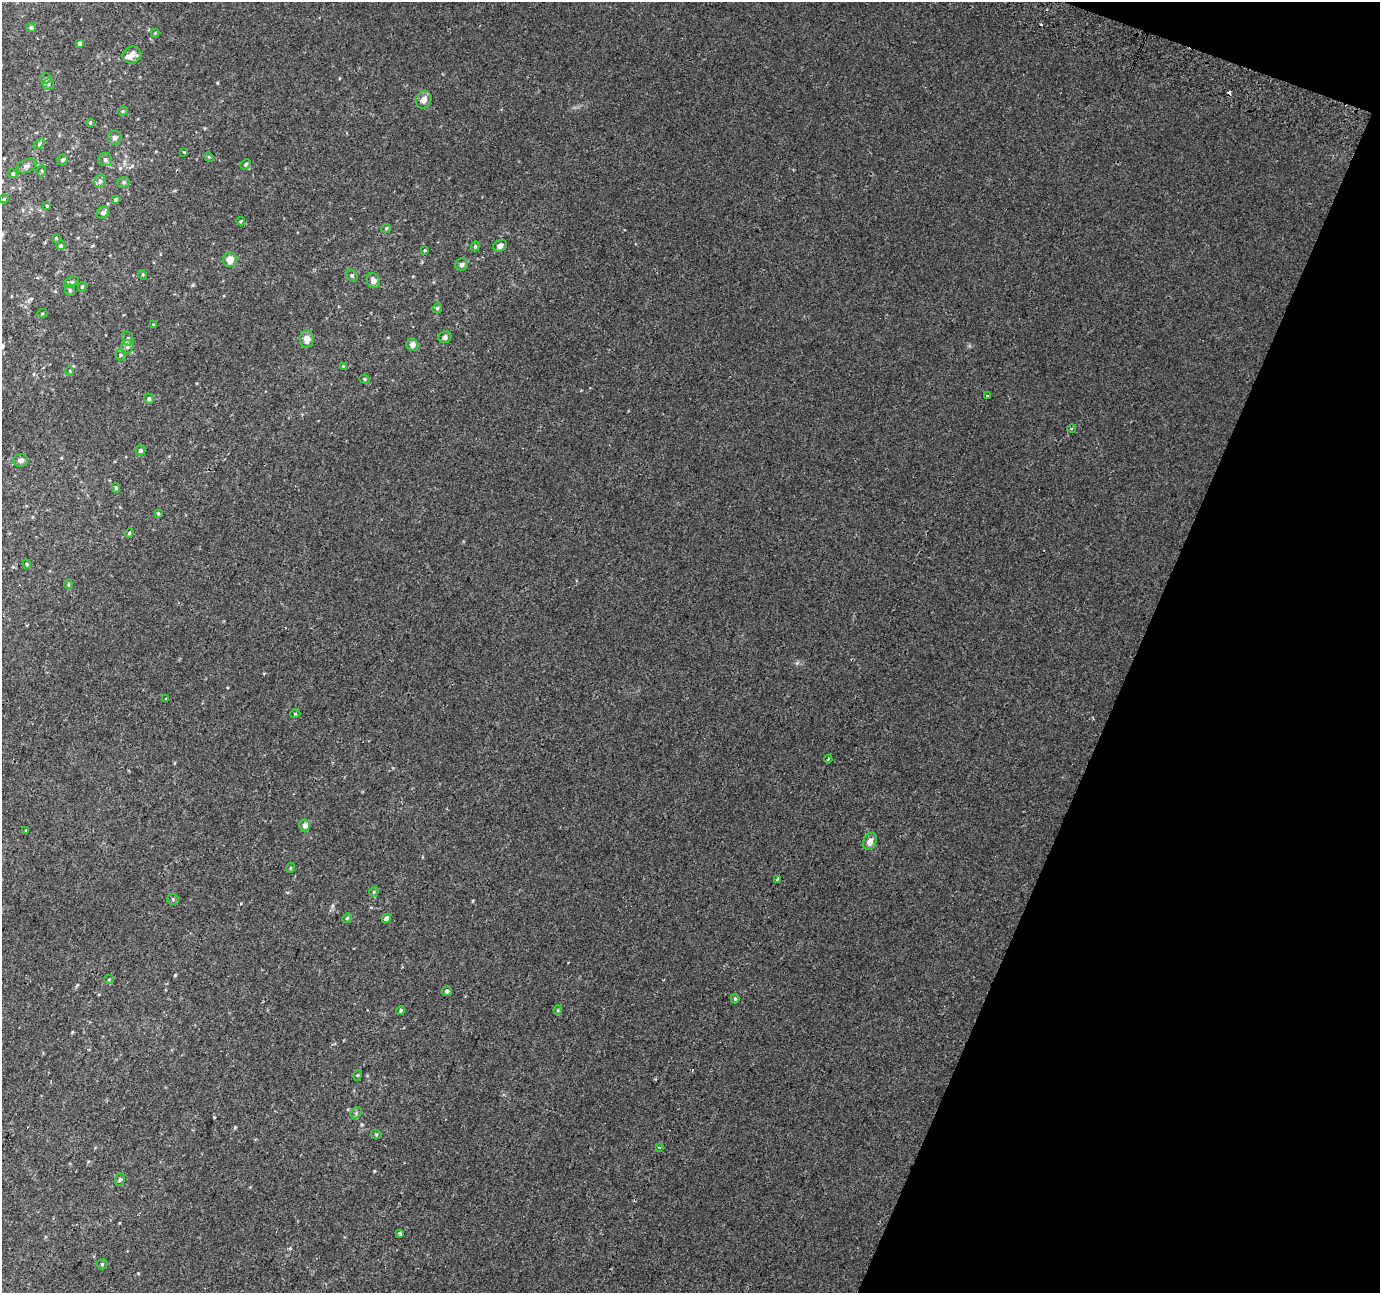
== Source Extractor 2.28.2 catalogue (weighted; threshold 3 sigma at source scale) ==
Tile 8 of 4 x 4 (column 4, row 2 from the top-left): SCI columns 4160-5537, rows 2902-4192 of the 5553 x 5738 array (HDU 1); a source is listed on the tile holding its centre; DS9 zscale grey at full resolution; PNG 1382 x 1295 px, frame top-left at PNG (2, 2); each listed source drawn as its Kron ellipse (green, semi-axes under 4 px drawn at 4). Shown black and unused: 19% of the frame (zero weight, under 2 of 3 exposures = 2% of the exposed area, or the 3 px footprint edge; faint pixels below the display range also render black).
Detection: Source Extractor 2.28.2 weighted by HDU 2 'WHT'; one run over the whole footprint, this tile lists its part. Background 0.0202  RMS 0.0046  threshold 0.0206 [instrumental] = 3 sigma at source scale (4.5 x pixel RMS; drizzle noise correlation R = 1.50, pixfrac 1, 0.0396/0.0396 arcsec/px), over >= 5 px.
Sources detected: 92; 4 cosmic-ray / hot-pixel residue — neither listed nor drawn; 2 inside a brighter listed object's ellipse — not listed separately; the other 86 listed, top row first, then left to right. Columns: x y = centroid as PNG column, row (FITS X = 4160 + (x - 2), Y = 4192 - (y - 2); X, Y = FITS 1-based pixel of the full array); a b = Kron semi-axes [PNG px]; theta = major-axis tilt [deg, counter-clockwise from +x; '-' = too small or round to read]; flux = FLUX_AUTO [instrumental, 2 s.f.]
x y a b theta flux
31 28 4 4 - 0.87
155 33 4 4 - 0.39
80 44 4 4 - 1.5
132 55 9 8 - 2.8
46 78 5 5 - 0.72
48 84 6 5 - 0.89
424 100 9 7 70 3.1
123 111 5 4 - 0.44
90 122 4 3 - 0.45
115 138 7 6 - 1.4
39 144 6 4 47 0.6
184 152 3 3 - 0.65
209 157 5 4 - 0.47
105 159 6 6 - 1.3
63 160 5 5 - 0.97
245 164 5 4 - 0.57
26 166 10 6 25 1.6
42 171 6 4 -89 0.52
13 174 5 4 - 0.7
100 181 7 5 78 1.4
123 182 6 5 - 0.8
4 199 5 3 - 0.45
115 199 3 3 - 0.71
47 206 4 4 - 0.44
103 212 7 5 40 1.4
240 221 4 4 - 0.44
386 228 4 4 - 0.44
56 238 4 3 - 0.4
61 246 4 4 - 0.78
475 246 5 4 - 0.59
500 246 7 5 28 1.5
425 250 3 3 - 1.4
230 259 8 7 - 4.2
462 265 6 6 - 1.3
143 275 5 3 - 0.41
352 275 6 5 - 0.74
373 281 8 6 -64 2.2
72 282 8 5 27 0.88
82 287 5 4 - 0.6
70 290 6 5 - 0.78
437 308 5 4 - 0.53
42 314 5 3 - 0.4
153 325 3 3 - 0.41
445 337 6 6 - 0.94
128 339 7 5 -76 1
307 339 9 7 -88 3.1
412 345 6 6 - 2.1
127 347 7 6 - 1.3
121 355 6 5 - 0.75
343 366 3 3 - 0.31
70 371 4 3 - 0.32
365 379 5 4 - 0.52
987 396 3 3 - 2.7
149 399 5 5 - 0.95
1072 428 4 3 - 0.39
140 450 5 5 - 1.2
21 460 7 6 - 1.6
116 488 5 4 - 0.75
158 513 3 3 - 0.56
129 533 5 3 - 0.49
27 564 4 4 - 0.48
68 585 5 3 - 0.51
166 699 4 2 - 0.35
295 714 5 3 - 0.37
828 759 4 2 - 0.45
305 826 6 5 - 2
26 830 4 3 - 0.33
870 841 9 6 66 2.6
290 868 5 3 - 0.36
777 879 3 2 - 1.3
374 892 5 4 - 0.51
173 899 5 5 - 0.65
347 918 5 4 - 0.5
387 918 5 4 - 2.3
109 979 5 4 - 0.52
447 991 5 5 - 1
735 999 4 4 - 0.57
558 1010 4 4 - 0.44
401 1011 4 4 - 0.56
358 1075 5 3 - 0.4
356 1113 6 5 - 0.79
376 1134 5 3 - 0.45
659 1147 4 2 - 0.41
120 1180 6 4 67 0.74
399 1233 4 3 - 1.4
102 1264 5 5 - 0.63